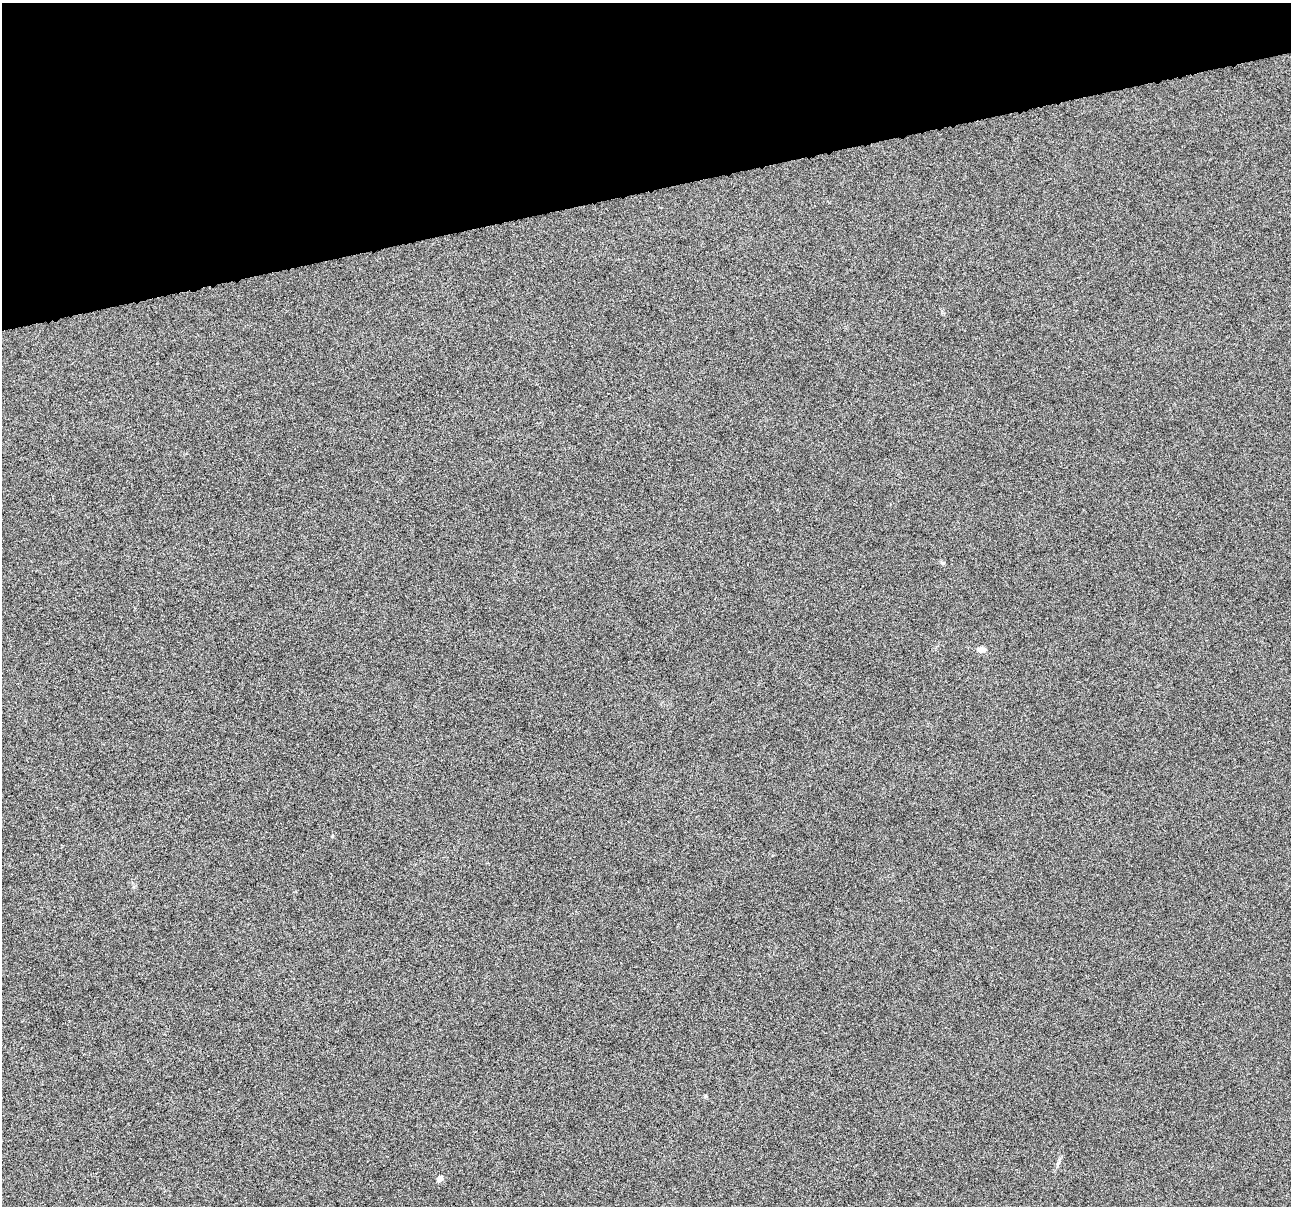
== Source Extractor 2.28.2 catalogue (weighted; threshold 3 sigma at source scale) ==
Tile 3 of 4 x 4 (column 3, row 1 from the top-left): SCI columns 2581-3869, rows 3710-4913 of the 5159 x 4959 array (HDU 1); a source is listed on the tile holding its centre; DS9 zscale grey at full resolution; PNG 1293 x 1208 px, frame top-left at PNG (2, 3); no overlay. Shown black and unused: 16% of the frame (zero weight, under 10 of 20 exposures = <1% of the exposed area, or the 3 px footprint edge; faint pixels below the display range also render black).
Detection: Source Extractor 2.28.2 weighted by HDU 2 'WHT'; one run over the whole footprint, this tile lists its part. Background -3.27e-04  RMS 0.0017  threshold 0.00683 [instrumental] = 3 sigma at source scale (4.09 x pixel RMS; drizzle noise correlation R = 1.36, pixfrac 0.8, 0.0396/0.0396 arcsec/px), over >= 5 px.
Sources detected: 3; all 3 listed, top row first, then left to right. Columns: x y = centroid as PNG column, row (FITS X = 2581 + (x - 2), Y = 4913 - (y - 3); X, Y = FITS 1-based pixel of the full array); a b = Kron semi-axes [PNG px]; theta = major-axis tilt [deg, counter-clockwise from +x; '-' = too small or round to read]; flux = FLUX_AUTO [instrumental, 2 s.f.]
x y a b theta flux
943 563 6 4 -18 0.21
981 649 10 7 -8 0.72
439 1179 7 6 - 0.52